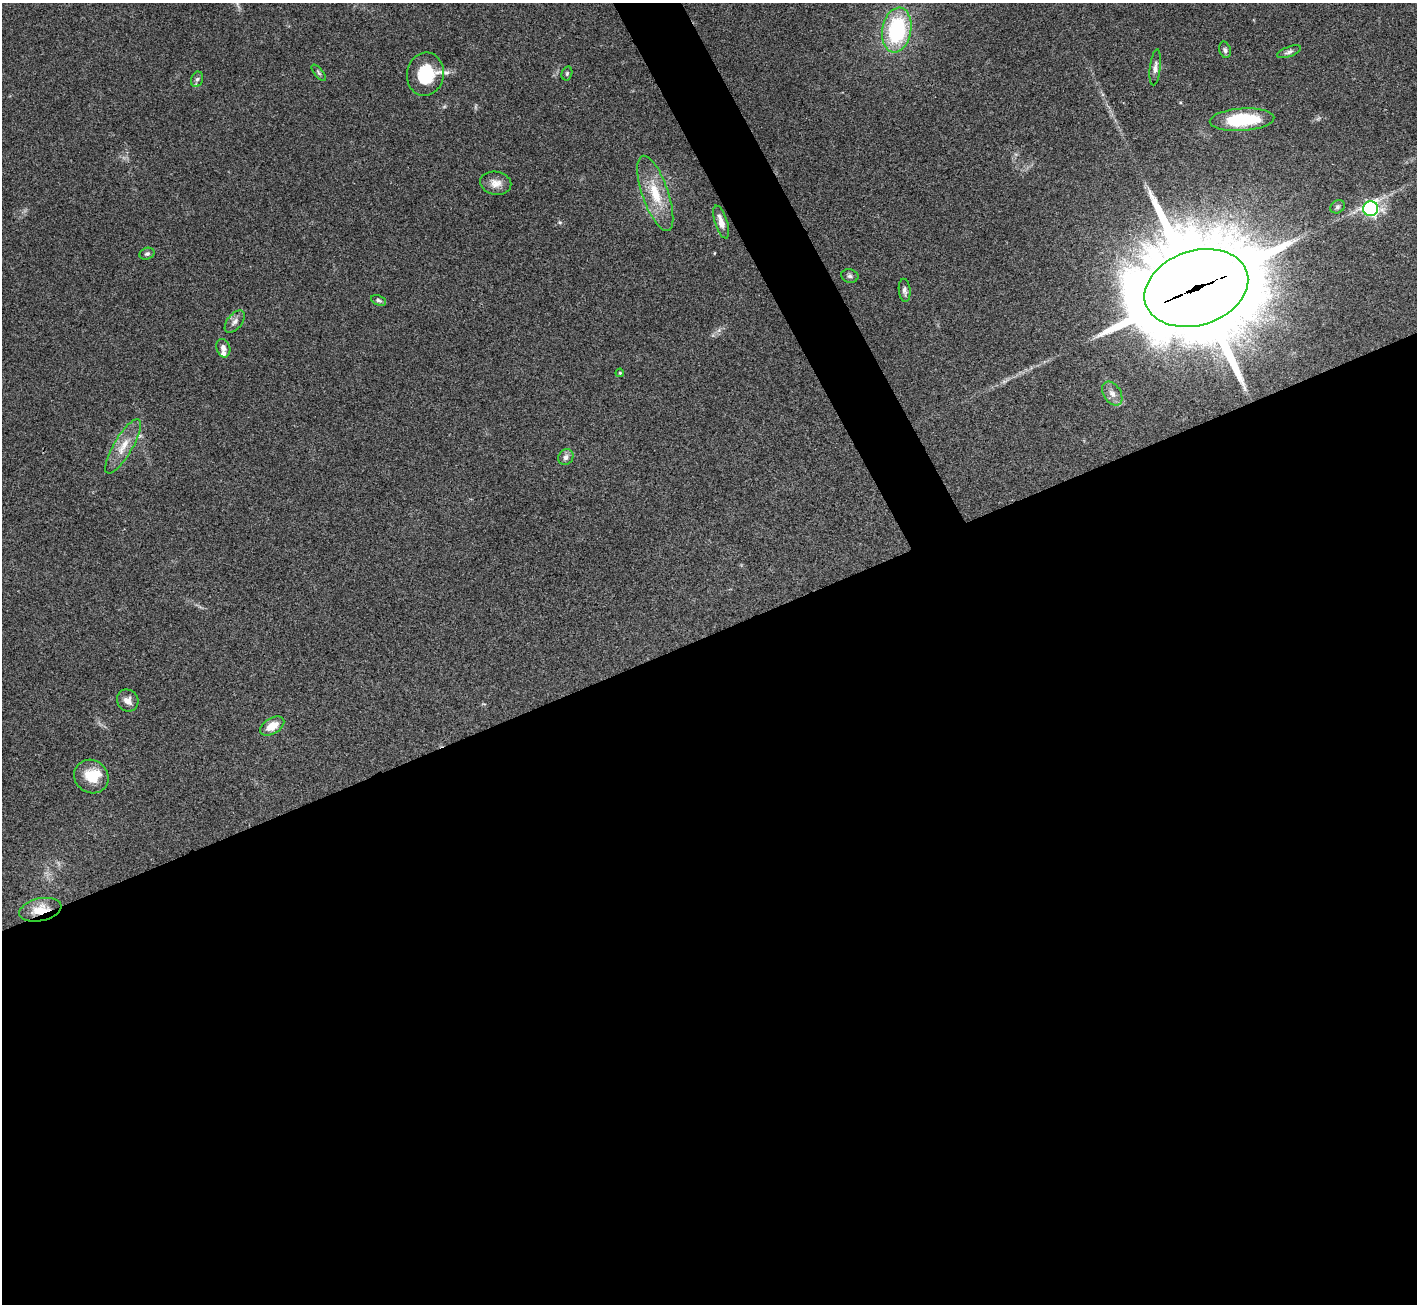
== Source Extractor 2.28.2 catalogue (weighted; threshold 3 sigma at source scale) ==
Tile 15 of 4 x 4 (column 3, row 4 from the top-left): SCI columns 2833-4247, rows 288-1589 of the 5663 x 5651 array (HDU 1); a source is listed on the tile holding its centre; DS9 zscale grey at full resolution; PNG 1419 x 1306 px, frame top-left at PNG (2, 3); each listed source drawn as its Kron ellipse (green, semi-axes under 4 px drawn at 4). Shown black and unused: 54% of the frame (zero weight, under 3 of 4 exposures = <1% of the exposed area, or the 3 px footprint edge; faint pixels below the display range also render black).
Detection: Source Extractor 2.28.2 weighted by HDU 2 'WHT'; one run over the whole footprint, this tile lists its part. Background 0.0954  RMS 0.0061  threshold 0.0276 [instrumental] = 3 sigma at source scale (4.5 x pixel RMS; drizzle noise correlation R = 1.50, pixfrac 1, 0.05/0.05 arcsec/px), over >= 5 px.
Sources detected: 33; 1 too faint to see at this stretch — neither listed nor drawn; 3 inside a brighter listed object's ellipse — not listed separately; the other 29 listed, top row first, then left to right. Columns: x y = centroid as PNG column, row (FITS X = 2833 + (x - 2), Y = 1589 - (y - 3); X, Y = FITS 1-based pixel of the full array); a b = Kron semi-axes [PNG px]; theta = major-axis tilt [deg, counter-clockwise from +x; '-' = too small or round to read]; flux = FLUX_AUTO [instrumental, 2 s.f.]
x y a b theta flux
897 30 23 14 80 59
1225 50 8 5 -75 1.6
1289 52 12 5 20 1.9
1155 67 18 5 83 3.1
319 73 10 4 -50 1.1
567 73 7 5 75 1.1
425 74 22 18 81 24
197 79 8 6 71 1.5
1242 120 32 11 3 38
496 183 16 11 -10 5.4
655 193 40 13 -71 20
1337 207 8 6 33 1.4
1371 209 7 7 - 140
721 222 17 6 -72 4.9
147 254 8 5 19 1.4
850 276 8 6 -15 1.7
1196 288 53 37 18 14000
905 290 11 6 -85 2.2
378 300 8 5 -24 1.4
235 322 13 7 51 3
223 348 9 7 -72 3.1
620 373 4 3 - 0.65
1112 393 13 8 -57 3.7
123 446 31 9 59 10
566 457 8 7 - 2.7
128 700 11 10 - 4.2
272 726 13 7 30 8.9
91 777 18 16 -37 15
40 910 21 11 12 11
Overlapping masked pixels (flux is a lower limit): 2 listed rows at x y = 1196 288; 40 910